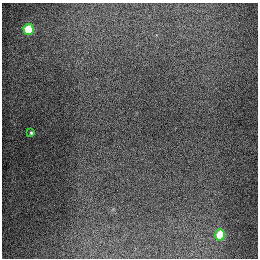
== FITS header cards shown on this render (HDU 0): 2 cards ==
NAXIS1  =                  256
NAXIS2  =                  256

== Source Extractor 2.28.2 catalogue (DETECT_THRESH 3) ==
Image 256 x 256 px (HDU 0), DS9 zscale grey, 1 PNG px = 1 image px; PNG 260 x 260 px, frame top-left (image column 1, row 256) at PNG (2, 3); each listed source drawn as its Kron ellipse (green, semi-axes under 4 px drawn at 4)
Background 1340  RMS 28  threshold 82.7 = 3 sigma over >= 5 px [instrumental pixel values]
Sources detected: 3; all 3 listed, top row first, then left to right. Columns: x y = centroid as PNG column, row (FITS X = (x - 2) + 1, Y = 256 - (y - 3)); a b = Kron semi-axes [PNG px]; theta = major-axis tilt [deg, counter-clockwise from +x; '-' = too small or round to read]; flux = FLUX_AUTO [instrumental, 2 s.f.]
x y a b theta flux
28 29 5 5 - 89000
31 133 3 3 - 2600
220 235 6 5 - 67000